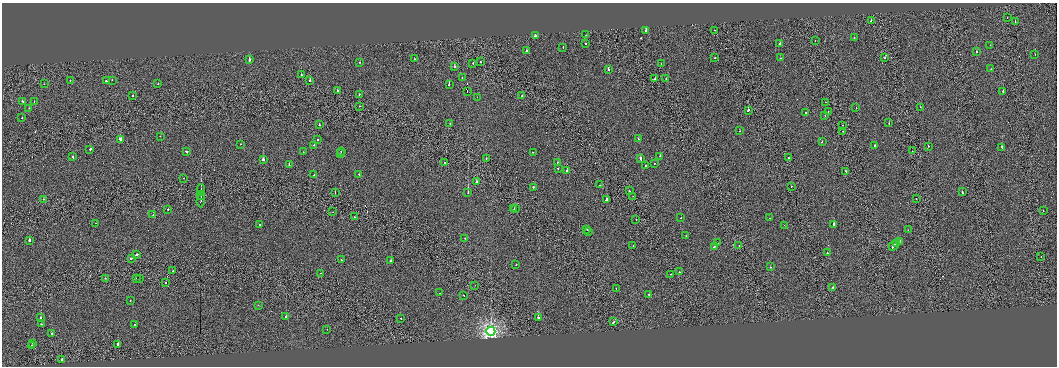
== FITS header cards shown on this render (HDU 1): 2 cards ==
NAXIS1  =                 2110
NAXIS2  =                  728

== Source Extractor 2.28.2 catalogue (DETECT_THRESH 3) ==
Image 2110 x 728 px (HDU 1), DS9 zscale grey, zoomed out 1/2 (1 PNG px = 2 x 2 image px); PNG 1059 x 368 px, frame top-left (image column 2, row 727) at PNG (2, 3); each listed source drawn as its Kron ellipse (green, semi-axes under 4 px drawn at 4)
Background -0.0124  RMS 0.65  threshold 1.94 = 3 sigma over >= 5 px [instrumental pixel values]
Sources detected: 191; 13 cannot appear on this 1/2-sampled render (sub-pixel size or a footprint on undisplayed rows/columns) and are neither listed nor drawn; the other 178 listed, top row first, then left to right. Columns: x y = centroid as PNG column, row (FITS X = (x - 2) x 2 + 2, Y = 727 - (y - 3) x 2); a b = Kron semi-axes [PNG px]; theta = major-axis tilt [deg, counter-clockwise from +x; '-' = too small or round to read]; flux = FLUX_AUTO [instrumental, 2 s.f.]
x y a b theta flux
1007 18 2 1 - 220
871 21 2 2 - 600
1015 21 2 2 - 170
715 30 2 1 - 150
646 31 2 2 - 1700
586 35 2 1 - 180
535 36 3 2 - 2800
854 37 2 2 - 140
815 41 2 1 - 180
585 43 2 2 - 920
780 44 2 2 - 1400
990 45 2 1 - 130
563 47 2 2 - 190
526 50 2 2 - 600
977 52 2 2 - 600
1035 55 2 2 - 250
714 58 2 2 - 670
781 58 2 2 - 1300
885 58 2 1 - 310
414 59 2 1 - 270
249 60 2 2 - 1200
359 62 2 1 - 400
481 62 2 2 - 600
473 63 2 1 - 280
661 64 2 1 - 290
454 67 2 2 - 640
608 69 2 2 - 640
991 69 2 2 - 130
301 75 2 1 - 400
462 77 2 2 - 230
666 78 2 1 - 190
655 79 2 2 - 3500
70 80 2 2 - 230
112 80 2 2 - 900
310 80 2 2 - 1900
106 81 2 2 - 510
44 84 2 1 - 620
158 84 2 2 - 230
449 85 2 2 - 440
337 91 2 2 - 260
1003 91 2 2 - 1400
467 92 2 1 - 30000
359 94 2 1 - 290
522 95 2 2 - 450
133 96 2 2 - 380
477 97 2 1 - 180
22 101 2 2 - 460
34 101 2 1 - 310
825 102 2 1 - 240
359 106 2 1 - 260
920 107 2 1 - 200
29 108 2 2 - 270
856 108 2 2 - 250
748 110 3 2 - 1300
828 112 2 1 - 230
805 113 2 2 - 340
825 116 2 1 - 130
22 118 2 2 - 280
450 123 2 1 - 130
889 123 2 1 - 270
319 125 2 2 - 870
843 125 2 1 - 200
740 131 2 2 - 230
843 131 2 1 - 180
160 136 2 1 - 260
120 139 4 2 - 1500
638 139 2 2 - 440
318 140 2 2 - 450
822 142 2 2 - 500
240 144 2 2 - 150
314 145 2 2 - 370
875 145 2 2 - 1800
928 146 2 2 - 310
1002 147 3 2 - 1300
90 149 2 2 - 2200
186 151 3 2 - 880
341 151 2 2 - 180
912 151 2 1 - 340
303 152 2 2 - 240
533 152 2 2 - 460
340 154 2 2 - 260
660 156 2 2 - 450
73 157 2 2 - 570
788 158 2 2 - 550
486 159 2 1 - 620
641 159 3 2 - 3300
263 160 2 2 - 8000
444 163 2 1 - 670
558 163 2 2 - 450
655 163 2 2 - 730
289 165 2 2 - 510
645 165 2 2 - 770
558 169 2 2 - 670
567 171 2 2 - 1700
846 171 2 2 - 880
359 174 2 2 - 240
314 175 2 1 - 230
184 178 2 1 - 220
476 182 3 2 - 870
600 185 2 1 - 170
791 186 2 1 - 320
533 187 2 2 - 430
201 190 5 1 - 73
629 191 2 1 - 490
468 192 2 1 - 1200
962 192 2 2 - 450
335 193 2 1 - 510
201 195 4 1 - 98
633 196 2 1 - 230
43 199 2 2 - 140
916 199 2 1 - 360
201 200 7 1 87 240
606 200 3 2 - 1900
516 208 2 2 - 370
168 209 2 2 - 610
514 209 2 1 - 220
1043 210 2 1 - 180
333 212 2 1 - 80
153 215 2 2 - 250
354 217 2 1 - 690
681 218 2 2 - 400
769 218 2 2 - 230
636 220 2 1 - 300
96 223 2 1 - 82
259 224 2 2 - 390
834 224 2 2 - 3000
784 225 2 2 - 130
587 229 2 1 - 170
908 230 2 2 - 320
588 232 2 1 - 97
686 235 2 1 - 130
465 238 2 2 - 220
29 240 2 2 - 5000
899 241 3 2 - 1500
718 243 2 1 - 76
897 243 2 1 - 780
633 246 2 1 - 220
715 246 3 2 - 1300
739 246 2 1 - 110
894 246 5 2 - 1900
827 253 2 2 - 390
136 255 2 2 - 3900
1041 257 2 1 - 380
131 258 2 2 - 960
341 260 2 2 - 360
391 260 2 2 - 1300
516 265 2 2 - 420
770 267 2 2 - 490
173 270 2 2 - 480
679 272 2 1 - 280
321 273 3 2 - 630
671 274 2 1 - 270
105 278 2 1 - 360
136 279 2 2 - 1100
139 279 2 2 - 720
165 283 2 1 - 260
475 285 2 1 - 34
833 288 2 2 - 890
616 289 2 1 - 160
440 293 2 1 - 220
649 294 2 2 - 310
463 295 2 2 - 300
130 301 2 2 - 160
258 305 2 2 - 1000
286 317 2 2 - 1600
41 318 2 1 - 1600
401 318 2 2 - 480
538 318 2 2 - 3500
614 322 3 2 - 1000
41 324 2 2 - 380
134 324 2 2 - 370
327 329 2 2 - 150
491 331 4 4 - 33000
52 334 2 2 - 320
33 343 2 2 - 260
118 344 2 2 - 2900
32 345 2 2 - 930
62 359 2 2 - 690
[13 sub-pixel or undisplayed-footprint detections neither listed nor drawn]